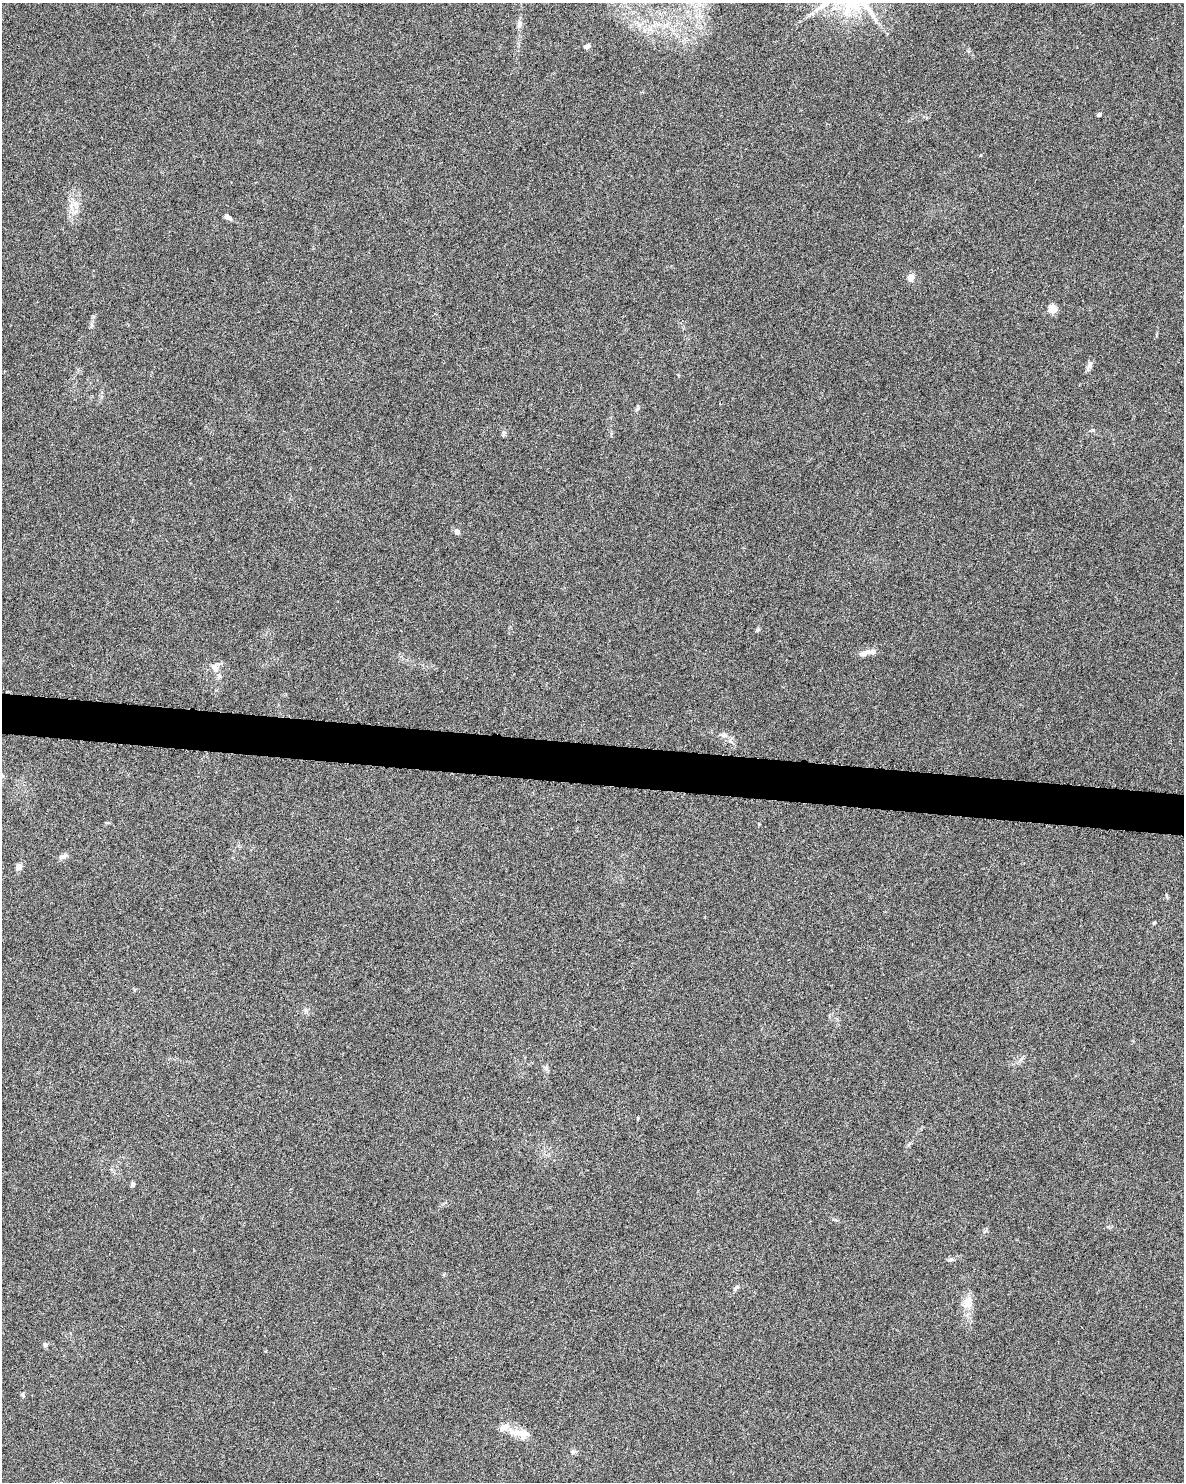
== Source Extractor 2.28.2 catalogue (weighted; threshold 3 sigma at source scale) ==
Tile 7 of 4 x 3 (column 3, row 2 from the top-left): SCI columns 2366-3547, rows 1712-3191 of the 4740 x 4960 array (HDU 1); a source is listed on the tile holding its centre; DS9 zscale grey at full resolution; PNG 1186 x 1484 px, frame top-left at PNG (2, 3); no overlay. Shown black and unused: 3% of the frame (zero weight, under 3 of 6 exposures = <1% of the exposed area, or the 3 px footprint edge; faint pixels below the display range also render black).
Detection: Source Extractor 2.28.2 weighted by HDU 2 'WHT'; one run over the whole footprint, this tile lists its part. Background 0.0175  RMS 0.0035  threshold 0.0143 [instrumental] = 3 sigma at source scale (4.09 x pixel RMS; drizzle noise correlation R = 1.36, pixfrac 0.8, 0.0396/0.0396 arcsec/px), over >= 5 px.
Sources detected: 33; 4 inside a brighter listed object's ellipse — not listed separately; the other 29 listed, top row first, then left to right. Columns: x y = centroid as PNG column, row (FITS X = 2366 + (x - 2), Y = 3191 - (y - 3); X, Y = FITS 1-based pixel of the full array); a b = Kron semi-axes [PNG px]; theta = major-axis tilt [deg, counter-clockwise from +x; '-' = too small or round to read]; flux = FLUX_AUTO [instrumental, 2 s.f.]
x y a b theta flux
519 24 10 7 80 1.4
587 46 8 5 14 1
1099 114 4 4 - 0.91
75 203 12 6 -20 1.6
72 209 11 4 -58 1.2
228 217 11 5 -32 1
911 277 8 7 - 2.1
1052 309 5 5 - 10
91 326 6 4 70 0.54
1089 366 13 6 71 1.3
504 433 9 4 70 0.63
457 531 7 6 - 1.2
758 630 6 5 - 0.5
868 652 26 6 19 2.2
215 668 12 8 -68 1.9
724 735 8 8 - 1.1
63 856 11 6 30 1.2
19 867 5 4 - 3.4
1154 923 5 3 - 0.41
546 1068 9 5 -80 0.84
638 1118 4 3 - 0.27
132 1184 6 5 - 0.57
951 1259 7 5 14 0.77
736 1288 10 4 41 0.83
968 1302 21 12 77 4
45 1345 6 6 - 0.73
23 1395 6 4 -61 0.46
514 1432 19 10 -19 3.9
573 1452 8 5 29 0.68